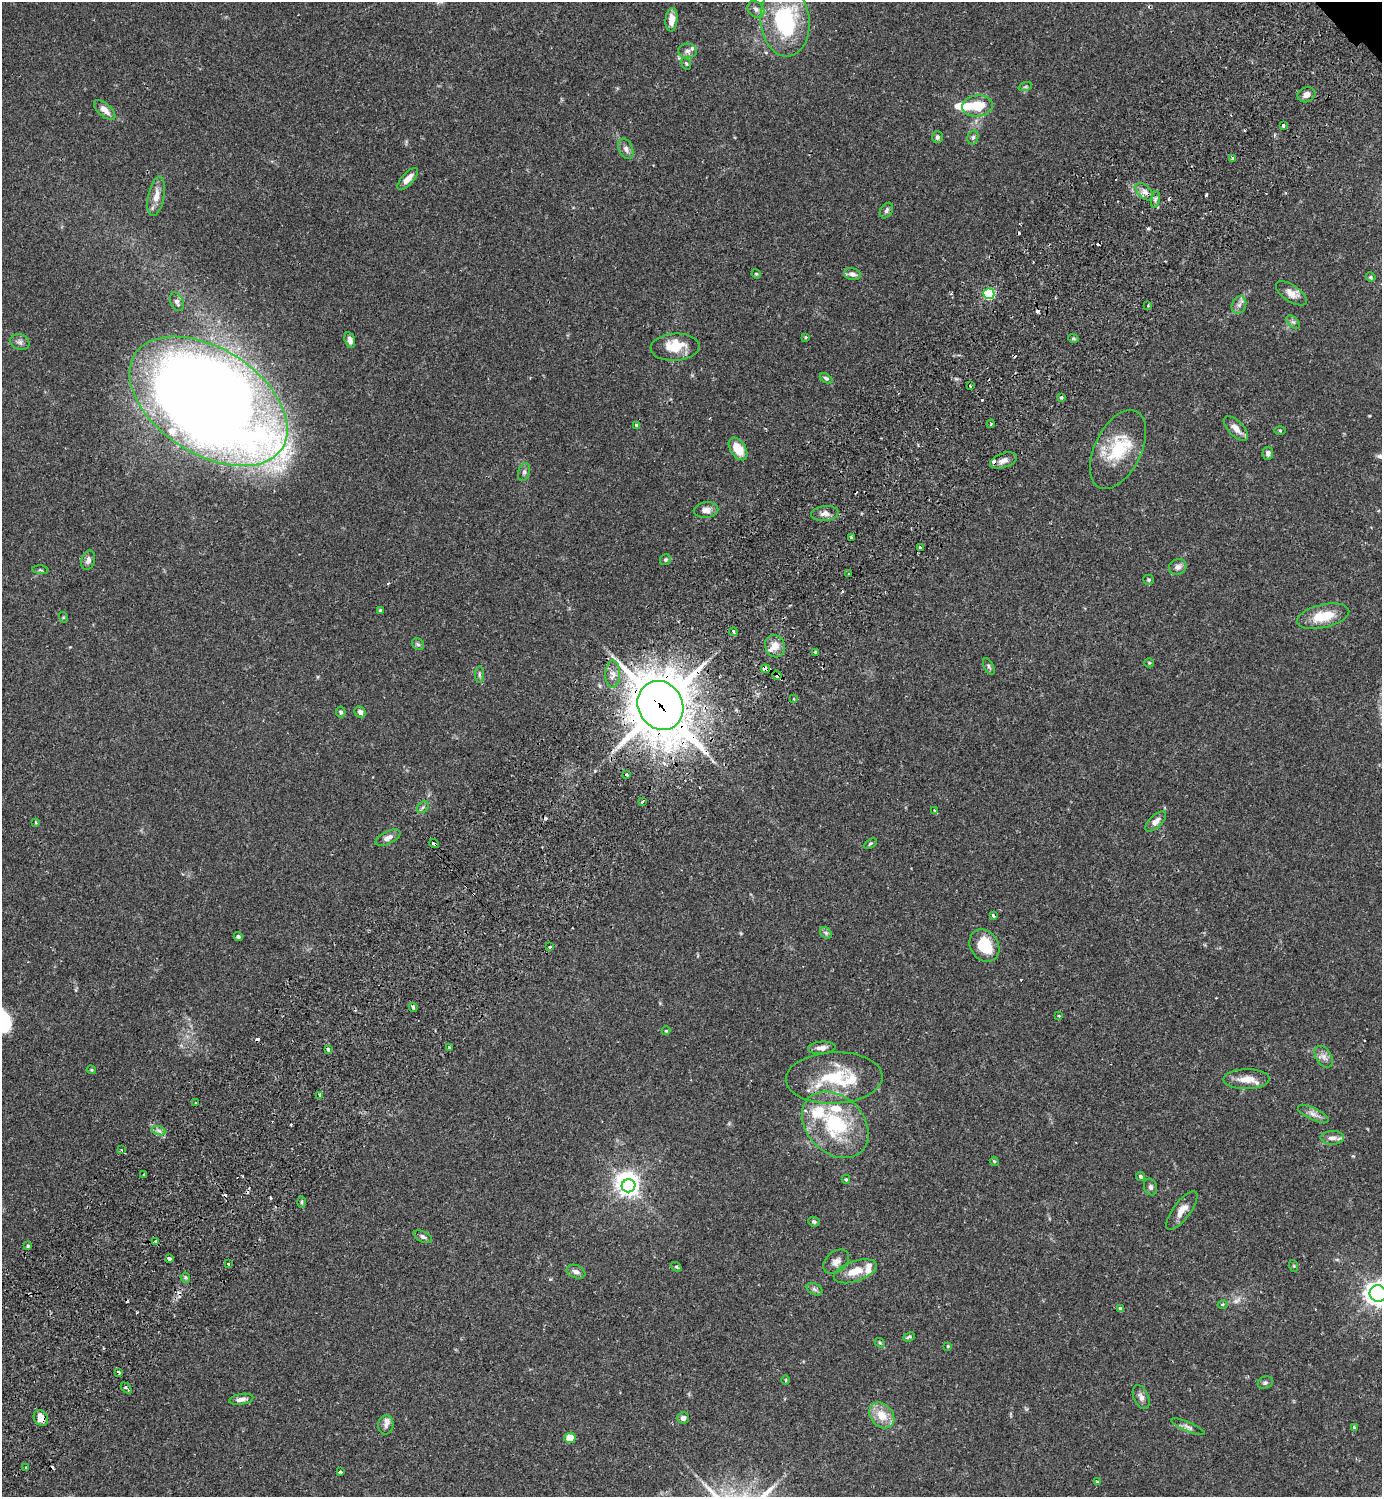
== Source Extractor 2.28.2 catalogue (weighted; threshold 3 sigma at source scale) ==
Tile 7 of 4 x 4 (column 3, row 2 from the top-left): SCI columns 3104-4483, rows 3034-4528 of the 6066 x 6070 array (HDU 1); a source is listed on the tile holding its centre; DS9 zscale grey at full resolution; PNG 1384 x 1499 px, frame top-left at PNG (2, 2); each listed source drawn as its Kron ellipse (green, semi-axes under 4 px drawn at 4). Shown black and unused: <1% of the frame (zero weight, under 2 of 3 exposures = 3% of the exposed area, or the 3 px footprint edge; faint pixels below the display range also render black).
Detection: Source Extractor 2.28.2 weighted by HDU 2 'WHT'; one run over the whole footprint, this tile lists its part. Background 0.0889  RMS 0.0056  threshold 0.0254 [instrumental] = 3 sigma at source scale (4.5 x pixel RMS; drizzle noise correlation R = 1.50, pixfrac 1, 0.05/0.05 arcsec/px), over >= 5 px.
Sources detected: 179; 1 inside a brighter object's white glare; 19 cosmic-ray / hot-pixel residue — neither listed nor drawn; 12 inside a brighter listed object's ellipse — not listed separately; the other 147 listed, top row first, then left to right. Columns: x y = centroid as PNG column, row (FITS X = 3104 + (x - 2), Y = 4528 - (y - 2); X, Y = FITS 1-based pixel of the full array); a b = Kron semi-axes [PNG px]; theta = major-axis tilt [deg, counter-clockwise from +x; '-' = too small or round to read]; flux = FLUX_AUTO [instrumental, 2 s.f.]
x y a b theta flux
756 9 9 7 -42 2.5
672 20 12 6 85 5.3
785 21 35 24 -85 51
688 51 9 7 -2 2.1
686 64 6 4 -69 0.79
1025 87 7 4 19 0.9
1306 95 9 7 22 3.4
978 106 15 10 6 13
105 110 13 6 -42 4.7
1283 125 3 3 - 2.1
937 137 6 5 - 1.3
973 137 7 5 74 1.2
626 149 11 7 -66 2.3
1232 158 3 3 - 1.3
408 179 14 6 48 4.9
1144 192 11 6 -45 2.8
156 196 20 8 79 6.4
1155 199 8 4 80 1.5
886 210 8 6 58 1.6
756 274 5 4 - 0.59
852 274 8 6 -16 2.2
1371 277 5 4 - 0.73
1291 293 17 8 -35 4.8
989 294 5 5 - 56
177 302 10 6 -66 1.8
1148 305 3 3 - 0.98
1239 305 9 7 62 2.2
1293 322 8 4 -43 1.2
805 337 3 3 - 0.75
1073 338 5 3 - 0.73
350 340 8 5 -74 2.2
20 342 10 7 -15 1.9
675 347 24 13 3 13
826 378 7 4 -30 1.1
970 386 3 3 - 0.82
1061 397 4 3 - 1.1
209 401 87 53 -32 1300
991 424 4 3 - 0.5
637 425 4 4 - 1.9
1236 429 15 7 -46 4.9
1280 431 5 3 - 0.53
738 449 12 7 -57 10
1118 449 42 23 64 27
1268 453 6 5 - 1.8
1004 461 14 7 19 3.4
524 472 9 5 75 1.6
706 510 12 8 4 3.1
825 514 13 7 7 3.2
851 537 3 3 - 0.66
920 547 3 3 - 1.4
88 560 10 6 73 2.4
665 560 6 5 - 1.1
1178 567 9 7 22 2.8
40 570 8 3 -5 0.78
849 574 3 3 - 0.84
1149 580 5 5 - 0.85
380 611 4 3 - 1.3
1323 616 27 11 13 14
63 617 5 3 - 0.55
733 632 4 3 - 2.1
418 644 7 5 -43 1.2
775 646 11 10 - 5.3
816 652 3 3 - 3.9
1149 663 5 4 - 0.61
989 666 9 4 -64 1.2
765 669 4 3 - 4.4
479 674 8 4 90 1
613 674 13 7 88 3.7
777 675 5 3 - 8.4
794 699 3 2 - 0.59
660 705 25 22 -61 2500
341 712 5 5 - 1.3
360 712 6 5 - 2.2
627 775 3 3 - 2.2
642 802 4 3 - 1.5
423 807 6 5 - 1.1
935 811 4 3 - 1.8
36 822 4 3 - 0.68
1156 822 13 6 44 3.3
388 838 13 6 26 2.9
434 844 5 3 - 3.8
870 844 7 3 30 0.66
993 916 4 3 - 1.5
826 933 6 5 - 1.2
238 936 4 4 - 0.9
984 946 17 14 -55 19
550 947 3 3 - 1.1
413 1007 4 3 - 2.4
1058 1016 3 3 - 0.59
666 1031 4 4 - 0.5
449 1047 3 3 - 3.4
822 1048 14 6 4 3.2
328 1050 3 3 - 1.9
1324 1057 12 7 -59 3
91 1070 5 3 - 0.62
834 1078 48 25 3 31
1246 1079 23 10 1 7.5
320 1095 4 3 - 1.4
195 1103 3 2 - 0.85
1313 1114 16 6 -25 3.2
835 1125 38 28 -45 44
159 1131 7 4 -19 1.5
1332 1138 12 7 1 3
121 1150 4 3 - 0.76
994 1161 4 3 - 0.6
144 1174 3 3 - 1.3
1141 1176 5 4 - 0.98
846 1179 4 4 - 0.71
629 1186 7 6 - 320
1150 1187 8 6 -70 1.7
302 1202 6 4 89 0.69
1182 1210 23 8 53 5.7
814 1222 6 4 -25 1
423 1237 10 5 -26 1.6
155 1241 3 3 - 1.1
28 1246 3 3 - 1.7
169 1259 4 3 - 3
836 1262 15 10 41 3.5
228 1264 3 2 - 0.68
1294 1266 6 4 -72 0.59
676 1267 5 3 - 0.75
855 1271 22 10 19 9.2
576 1272 10 6 -22 2.5
185 1278 5 4 - 0.86
814 1289 8 5 -28 1.4
1378 1294 8 8 - 420
1222 1305 5 4 - 0.87
1120 1309 3 3 - 1.4
909 1337 6 3 24 0.87
880 1343 5 4 - 0.79
948 1346 4 4 - 0.59
119 1372 4 3 - 2.5
786 1380 4 3 - 0.47
1265 1383 7 6 - 1.3
126 1388 6 3 -47 3
1141 1397 13 7 -66 2.6
241 1399 12 5 10 2.5
882 1415 14 11 -47 9.5
41 1418 8 6 -58 6.3
683 1418 6 5 - 2.2
386 1425 9 7 83 2.2
1188 1427 18 4 -23 2.2
1354 1428 4 3 - 1.9
570 1438 5 5 - 8.9
25 1468 3 2 - 0.62
340 1472 4 3 - 1.1
1097 1482 3 2 - 0.55
Overlapping masked pixels (flux is a lower limit): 6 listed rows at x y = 765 669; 777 675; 660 705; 434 844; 834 1078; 41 1418
Isophote crosses this tile's border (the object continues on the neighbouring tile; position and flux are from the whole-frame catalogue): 1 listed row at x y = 1378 1294
Unlisted compact peaks at least as high as the median listed source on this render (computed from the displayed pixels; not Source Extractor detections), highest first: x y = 1206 195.